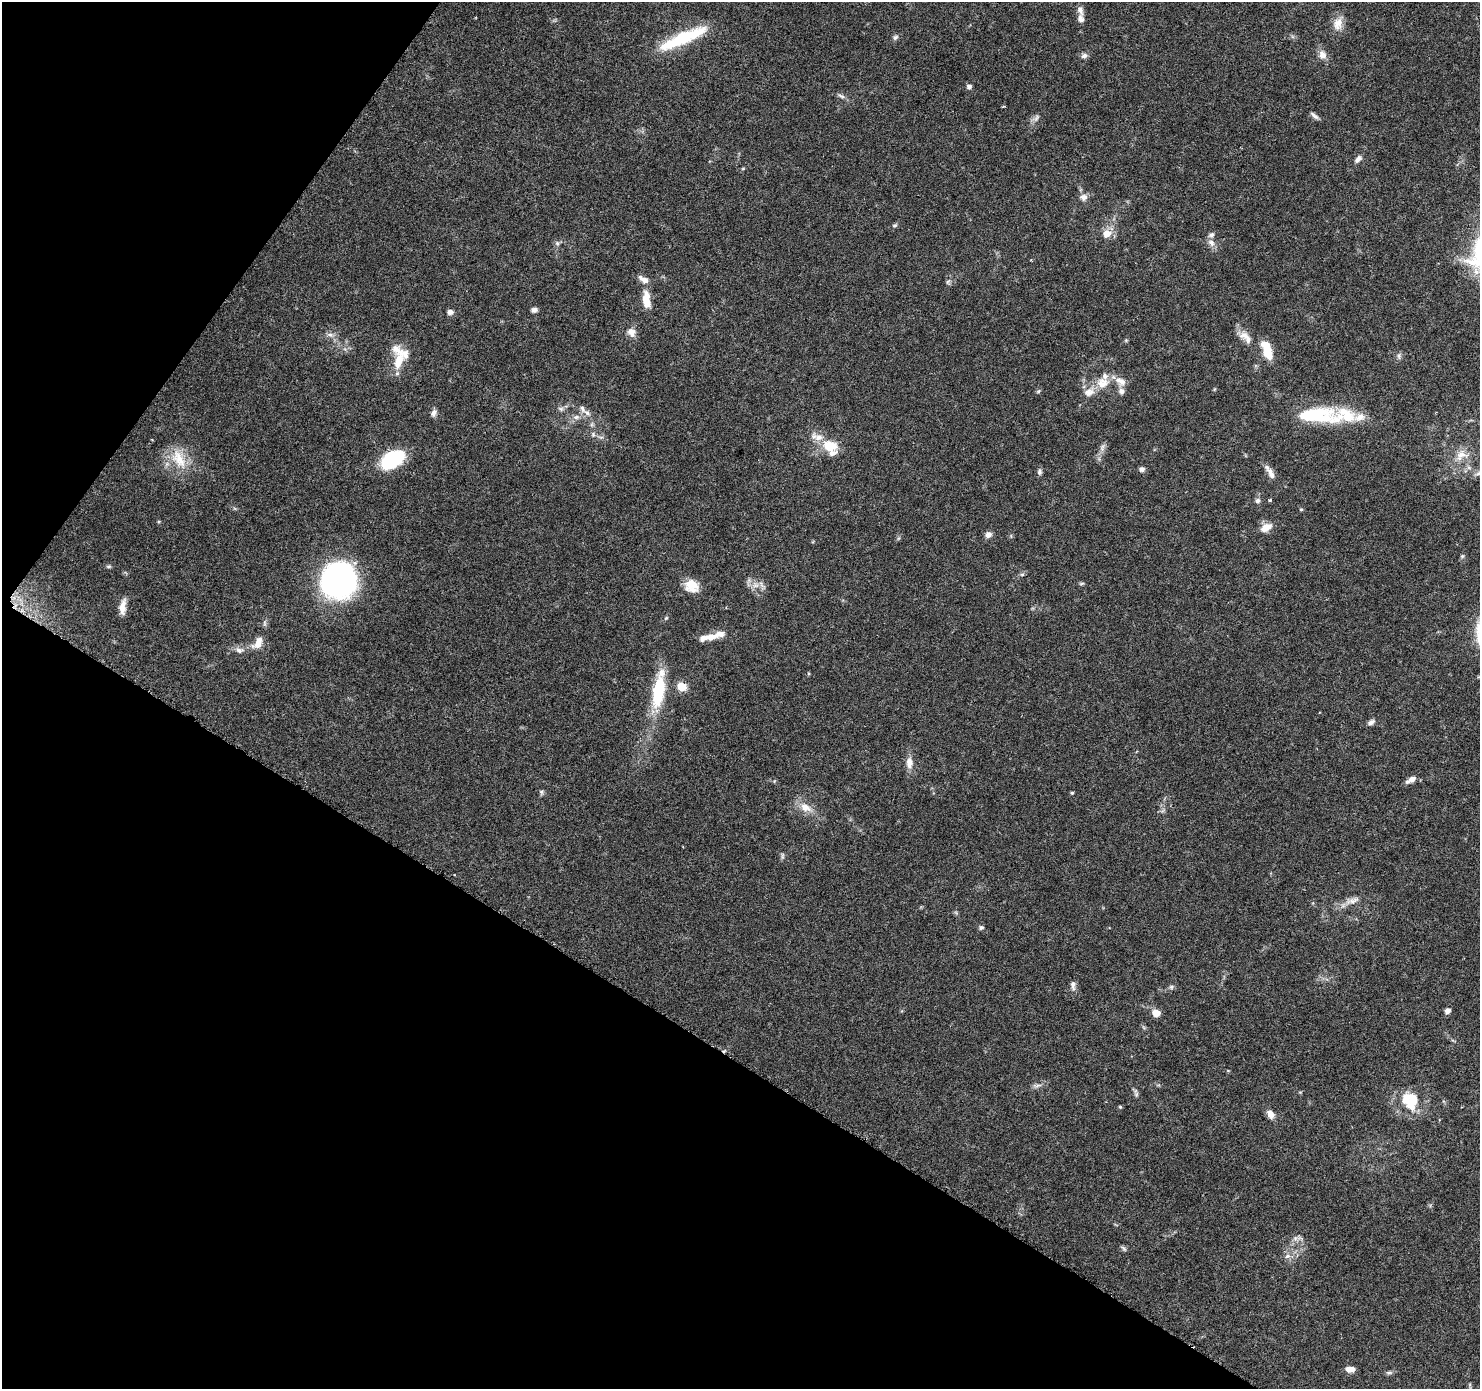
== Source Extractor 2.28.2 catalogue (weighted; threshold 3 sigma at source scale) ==
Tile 9 of 4 x 4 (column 1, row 3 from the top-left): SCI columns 18-1495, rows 1643-3029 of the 5937 x 5994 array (HDU 1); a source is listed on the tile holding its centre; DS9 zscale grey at full resolution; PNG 1482 x 1391 px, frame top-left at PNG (2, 2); no overlay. Shown black and unused: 31% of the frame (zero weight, under 3 of 6 exposures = <1% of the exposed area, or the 3 px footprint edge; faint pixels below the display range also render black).
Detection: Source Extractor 2.28.2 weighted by HDU 2 'WHT'; one run over the whole footprint, this tile lists its part. Background 0.0521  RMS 0.0026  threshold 0.0105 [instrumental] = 3 sigma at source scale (4.09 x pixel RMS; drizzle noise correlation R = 1.36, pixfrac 0.8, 0.0396/0.0396 arcsec/px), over >= 5 px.
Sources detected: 113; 2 inside a brighter object's white glare — not listed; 22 inside a brighter listed object's ellipse — not listed separately; the other 89 listed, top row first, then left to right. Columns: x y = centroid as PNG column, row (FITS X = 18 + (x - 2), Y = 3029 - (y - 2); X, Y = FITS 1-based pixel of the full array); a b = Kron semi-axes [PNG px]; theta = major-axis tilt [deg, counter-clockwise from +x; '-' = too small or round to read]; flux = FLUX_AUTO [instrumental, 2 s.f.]
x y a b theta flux
1080 19 9 7 88 1.2
1338 24 20 12 72 2.8
895 37 8 6 44 0.61
683 38 63 13 24 13
1322 55 12 9 -67 1.8
1084 56 9 7 16 0.79
969 87 6 6 - 0.76
841 96 12 5 -27 0.72
1314 116 13 4 -39 0.75
1036 118 12 6 55 0.94
1358 159 11 6 45 1.1
743 168 6 3 19 0.25
1084 197 10 9 - 1.3
895 225 7 5 29 0.45
1107 233 10 9 - 2.7
557 243 6 6 - 0.57
1211 243 11 8 -51 1.4
640 277 9 5 -79 0.7
948 282 9 5 57 0.53
646 300 24 9 -84 3.8
534 310 7 5 17 0.88
450 312 8 6 2 0.87
631 332 12 11 - 1.7
330 335 9 6 -7 0.9
1244 335 13 10 12 1.9
1126 340 5 5 - 0.29
1267 353 16 10 -59 4.4
1399 356 9 5 84 0.59
398 361 26 12 73 4.9
1103 383 19 15 12 4.3
1038 391 6 4 45 0.32
1121 391 8 7 - 0.97
561 409 8 6 -18 0.65
434 413 9 6 60 0.93
587 413 12 6 -39 1.1
1346 415 62 23 4 13
576 417 9 6 2 0.95
592 424 7 4 72 0.43
593 435 6 5 - 0.52
829 446 18 12 -20 6.1
1102 448 12 6 77 1.1
1461 455 20 14 31 3.8
179 459 32 17 -62 6.7
393 459 21 13 33 20
1142 469 7 6 - 0.82
1039 472 9 6 89 0.65
1271 474 19 7 -62 1.8
1270 500 4 3 - 0.43
1257 501 7 6 - 0.75
1301 509 4 4 - 0.25
1266 527 14 8 28 2.6
988 535 7 7 - 1.2
1462 556 6 5 - 0.38
109 566 7 4 6 0.4
1022 574 6 4 1 0.35
336 581 38 34 34 51
1081 583 8 4 9 0.35
756 585 10 7 0 1.7
692 586 18 14 -26 3.8
122 609 18 8 87 2.2
666 618 7 4 44 0.35
719 634 16 9 16 2.2
257 644 17 9 23 2.4
239 650 13 8 -11 1.3
682 686 6 5 - 9.3
658 691 44 14 82 13
1371 722 9 6 38 0.91
909 763 16 10 90 2.1
1411 779 13 6 31 1.5
541 792 7 6 - 0.48
1072 793 4 4 - 0.27
805 807 17 10 -24 3
782 856 10 4 85 0.47
1352 901 21 8 15 2.3
981 927 7 5 12 0.46
1073 985 12 6 -82 1
1171 987 7 6 - 0.55
1447 1011 6 5 - 1.1
1156 1013 5 5 - 5.1
1038 1085 11 3 15 0.71
1136 1094 6 6 - 0.48
1406 1099 20 13 81 4.1
1120 1107 4 4 - 0.26
1270 1114 11 8 -60 1.6
1295 1238 8 6 45 0.79
1124 1248 9 5 -42 0.47
1287 1256 8 6 22 0.84
1350 1369 10 6 -4 2
1389 1373 11 4 0 0.56